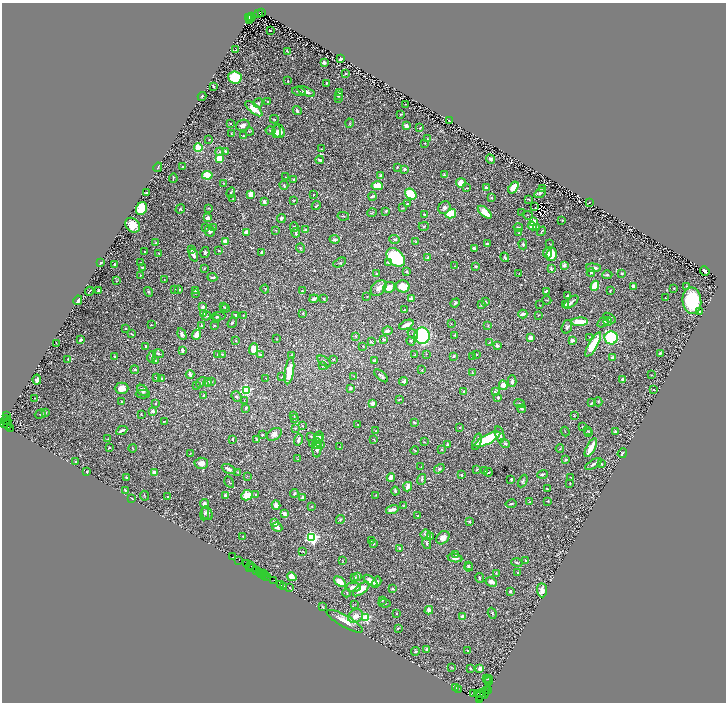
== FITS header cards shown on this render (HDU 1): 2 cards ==
NAXIS1  =                 1448
NAXIS2  =                 1400

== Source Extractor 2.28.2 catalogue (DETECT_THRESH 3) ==
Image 1448 x 1400 px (HDU 1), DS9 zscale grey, zoomed out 1/2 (1 PNG px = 2 x 2 image px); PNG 728 x 704 px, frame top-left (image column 1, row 1399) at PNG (2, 3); each listed source drawn as its Kron ellipse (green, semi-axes under 4 px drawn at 4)
Background 1.25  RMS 0.027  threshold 0.0805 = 3 sigma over >= 5 px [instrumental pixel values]
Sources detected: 762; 72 cannot appear on this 1/2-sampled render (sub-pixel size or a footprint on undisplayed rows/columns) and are neither listed nor drawn; of the other 690, the 500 brightest by FLUX_AUTO listed and drawn (190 fainter detections omitted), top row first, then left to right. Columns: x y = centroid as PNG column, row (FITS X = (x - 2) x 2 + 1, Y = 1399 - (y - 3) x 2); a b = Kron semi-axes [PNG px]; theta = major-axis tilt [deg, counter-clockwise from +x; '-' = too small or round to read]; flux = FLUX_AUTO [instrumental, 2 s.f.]
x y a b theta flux
262 12 3 2 - 650
259 13 2 1 - 510
251 16 3 1 - 320
248 18 2 1 - 160
250 18 4 1 - 500
249 19 3 2 - 140
270 31 2 1 - 3.8
236 50 2 2 - 3.5
288 51 3 2 - 5.4
341 59 3 2 - 15
324 62 2 2 - 48
346 73 2 2 - 5
235 77 7 6 - 260
288 81 2 2 - 3.6
326 83 3 3 - 5.8
214 87 2 2 - 12
306 91 9 3 -21 28
299 92 7 2 -18 12
339 93 3 3 - 13
339 95 3 2 - 12
202 96 4 2 - 4.1
339 98 4 2 - 3.7
268 101 2 2 - 3.2
258 103 5 4 - 9.7
405 104 2 1 - 3.9
254 109 10 4 -39 87
297 111 5 3 - 9.3
400 115 4 3 - 3.8
274 119 4 2 - 5.8
449 121 3 2 - 9.7
350 123 4 3 - 5.2
230 124 2 2 - 5.3
243 125 7 5 18 25
406 126 3 3 - 19
420 128 2 2 - 5.5
270 130 5 3 - 7.8
249 131 4 3 - 4.6
276 131 6 4 87 22
279 131 7 5 -62 42
231 134 2 1 - 3
243 136 2 2 - 4.3
209 139 3 2 - 3.8
427 139 3 2 - 3
425 143 2 2 - 4.4
198 148 4 3 - 85
321 149 2 2 - 4.1
225 151 3 2 - 6.7
220 152 4 3 - 6.7
219 158 4 3 - 190
491 159 5 4 - 11
320 160 4 3 - 13
158 167 5 2 - 5.4
182 167 2 2 - 4.2
397 167 2 2 - 7.6
405 169 4 3 - 9.7
207 175 5 3 - 140
444 175 3 2 - 4.8
381 176 4 3 - 16
286 177 2 2 - 6.4
173 178 4 1 - 4.3
294 179 3 2 - 10
223 183 3 2 - 3
461 183 5 4 - 46
284 185 4 3 - 6.5
377 186 5 4 - 100
486 187 4 2 - 9.7
513 187 6 4 56 76
467 188 3 2 - 5.1
543 189 3 3 - 4.3
146 193 3 2 - 4.7
231 193 5 3 - 6.8
540 193 6 4 31 9.1
251 194 4 3 - 81
411 194 6 4 -39 180
314 195 2 2 - 3.2
372 196 4 2 - 11
491 198 3 3 - 8.8
233 199 3 2 - 2.9
529 199 3 2 - 6.4
294 201 2 2 - 3.7
264 202 3 2 - 26
589 202 2 1 - 3.1
407 204 2 2 - 12
316 206 5 2 - 6.1
444 207 7 5 51 23
535 207 2 1 - 5.2
208 208 3 2 - 4
403 208 2 2 - 3.7
142 209 6 5 - 230
180 209 5 3 - 5.8
386 211 2 2 - 8
485 212 8 4 -41 110
372 213 4 2 - 4.1
522 213 3 2 - 6.1
451 214 5 4 - 140
424 215 4 3 - 4.8
528 215 5 2 - 5.9
343 216 6 3 -11 6
208 218 4 3 - 33
281 218 4 3 - 16
562 220 2 2 - 3.3
533 222 4 3 - 91
133 225 8 6 -45 77
424 226 5 3 - 5.5
532 226 4 4 - 61
205 227 3 2 - 4.5
213 227 3 3 - 3.6
294 227 4 3 - 5.5
518 227 4 2 - 10
537 227 4 2 - 4.8
276 230 3 2 - 3.1
306 230 3 2 - 8.1
210 231 5 5 - 18
542 231 5 2 - 6.1
247 232 4 3 - 34
296 233 4 2 - 12
518 233 4 2 - 3.6
334 239 5 3 - 12
395 239 5 4 - 9.7
225 241 3 3 - 33
416 242 4 3 - 7.1
156 243 4 2 - 9.2
487 244 2 2 - 8.5
523 244 5 4 - 9
550 244 3 2 - 3.4
300 248 5 3 - 7.2
474 248 4 2 - 13
191 250 3 2 - 7.5
218 251 2 2 - 4.6
144 252 2 2 - 9.2
205 252 5 4 - 9
261 252 3 2 - 9.4
159 253 2 2 - 4.9
547 253 5 4 - 20
194 255 6 3 -70 26
552 255 6 5 - 96
396 257 11 7 -47 520
505 257 5 3 - 6.8
428 258 4 3 - 21
388 262 4 3 - 7.4
100 263 3 2 - 5.1
141 263 3 2 - 3.2
340 263 7 2 28 5.6
114 264 2 2 - 6
564 265 4 3 - 24
454 266 2 2 - 3.1
476 266 3 2 - 9.1
142 267 4 2 - 6.1
204 268 3 2 - 3.4
551 268 4 3 - 7
593 268 7 3 -4 27
705 271 5 2 - 21
407 272 3 3 - 8.1
591 272 4 3 - 8.6
519 273 3 1 - 3
377 274 2 2 - 18
622 274 2 2 - 21
140 275 2 2 - 7.4
607 275 5 3 - 8.5
212 277 5 2 - 9.6
164 280 2 2 - 3.8
116 281 3 2 - 3.2
403 286 7 6 - 97
595 286 5 4 - 120
633 286 3 3 - 25
686 286 3 3 - 4.1
389 287 6 5 - 47
379 288 9 6 43 32
674 288 2 2 - 3.4
175 289 3 2 - 3.5
179 289 4 3 - 6.3
265 289 4 2 - 3.6
99 290 3 2 - 28
196 290 4 3 - 5.4
89 291 4 1 - 4.4
302 291 3 2 - 3
546 291 4 2 - 9
610 291 3 2 - 5.9
149 292 5 3 - 6.5
196 293 3 2 - 3
567 296 3 3 - 7.2
367 297 2 2 - 3.1
411 298 2 2 - 45
665 298 2 2 - 3.3
314 299 4 3 - 17
324 299 3 2 - 5.3
78 300 5 3 - 37
547 300 5 2 - 3.5
485 301 4 3 - 4.4
692 301 13 9 -85 320
571 302 9 3 40 20
455 303 5 4 - 8.7
481 304 3 3 - 8.6
540 305 2 1 - 3.1
565 305 3 2 - 23
203 307 2 2 - 37
224 307 3 2 - 3.4
225 308 4 3 - 7.6
404 310 2 2 - 4.9
699 311 4 2 - 4.4
203 313 3 2 - 15
303 313 2 2 - 6.6
523 314 4 3 - 24
236 315 3 2 - 6.9
243 315 2 2 - 3.1
539 315 4 2 - 3.1
206 316 5 4 - 6.8
218 316 7 4 3 11
609 318 7 4 -33 16
217 319 3 2 - 4.9
579 322 8 3 1 120
603 322 6 4 34 13
608 322 4 3 - 7.5
232 323 5 2 - 7.5
451 324 2 2 - 5.3
151 325 3 2 - 3.3
201 325 3 2 - 6.4
214 325 3 2 - 4.1
406 325 7 3 23 43
488 326 4 2 - 3.2
567 327 7 5 71 12
125 328 3 3 - 4.2
387 331 5 3 - 14
131 334 3 3 - 6.7
182 334 6 4 -62 17
413 334 6 3 -39 8.9
196 335 5 3 - 63
455 335 2 2 - 5.9
355 336 4 3 - 6
422 336 8 7 - 490
590 337 4 3 - 5.4
530 338 3 3 - 42
611 338 6 6 - 790
277 339 2 2 - 5
80 340 3 2 - 13
384 340 2 2 - 23
572 340 3 3 - 22
236 341 3 2 - 3.9
411 341 5 4 - 11
371 342 4 3 - 6.4
489 342 2 2 - 3
56 343 3 1 - 3.2
593 344 14 4 60 210
146 346 4 2 - 11
363 346 3 3 - 3.9
497 346 3 3 - 17
253 349 6 4 87 53
182 350 4 2 - 15
660 353 4 2 - 7.5
159 354 6 2 -12 9.1
222 354 3 2 - 6
426 354 2 1 - 3.8
218 355 3 2 - 6.5
260 355 3 2 - 14
292 355 2 2 - 3.9
415 355 3 2 - 4.7
477 355 2 2 - 3.7
115 356 3 3 - 6.8
454 356 3 2 - 8.2
152 357 6 2 76 14
473 357 4 3 - 4.1
613 357 3 3 - 18
68 359 3 3 - 4.8
333 359 4 3 - 4.1
156 361 2 2 - 4.5
324 361 8 3 -36 12
374 361 3 2 - 13
322 366 3 2 - 5.7
135 370 4 2 - 9.1
422 370 3 2 - 3.1
289 371 13 4 81 92
472 373 2 2 - 3.5
190 374 4 2 - 30
651 375 2 2 - 3.1
354 376 3 2 - 3
381 376 8 3 -42 10
281 377 3 2 - 4.3
157 378 3 2 - 7
161 378 2 2 - 11
266 378 2 2 - 3.9
623 379 3 2 - 18
37 380 5 3 - 13
404 381 4 2 - 27
512 381 6 3 88 13
201 382 6 2 52 3.9
208 382 4 3 - 11
212 382 3 2 - 3.9
503 385 5 3 - 62
196 386 3 2 - 3
122 388 7 5 1 52
350 388 3 2 - 12
143 390 6 4 -44 23
246 390 3 3 - 780
653 390 3 2 - 3
464 392 3 3 - 10
495 392 3 3 - 8.4
143 394 7 3 1 6.7
204 396 2 2 - 27
236 397 5 4 - 11
498 397 2 2 - 14
35 398 2 2 - 3.2
399 399 3 2 - 4.7
121 401 3 2 - 5.4
244 401 2 2 - 3.3
598 402 4 2 - 3.9
155 403 3 2 - 4.1
372 403 3 3 - 44
592 403 4 2 - 7.2
519 404 5 3 - 6.9
246 408 4 3 - 8
522 409 4 2 - 15
152 411 4 3 - 11
45 413 4 3 - 6
40 414 5 2 - 6.8
142 415 3 2 - 3
294 415 2 2 - 3.1
7 416 2 1 - 110
574 416 3 2 - 3.2
295 419 3 3 - 7.7
6 420 5 3 - 510
164 421 2 2 - 3.7
414 422 3 3 - 8.7
6 423 6 2 32 590
358 424 4 3 - 4.4
7 425 4 2 - 580
302 426 3 2 - 3
460 427 4 3 - 4.5
582 427 3 2 - 3.5
10 428 2 1 - 670
295 428 3 3 - 3.3
122 431 6 2 27 15
376 431 2 2 - 4.6
565 431 5 2 - 3.2
588 431 3 2 - 3.1
615 431 2 2 - 48
589 433 3 3 - 4.1
274 434 8 5 34 26
499 434 8 4 -75 23
262 435 2 2 - 12
311 436 2 2 - 5.5
319 437 5 5 - 15
108 439 2 1 - 3
233 439 3 1 - 4.3
256 439 3 2 - 7.2
319 439 4 3 - 6.9
487 439 14 4 27 440
298 440 6 3 76 14
374 440 3 2 - 3.3
424 442 2 1 - 3.3
477 442 8 3 72 16
312 443 3 2 - 3.2
505 443 5 4 - 12
321 444 4 3 - 6.7
316 445 4 3 - 8.7
448 445 4 3 - 21
340 447 3 2 - 4.1
109 448 2 2 - 5.5
133 448 4 2 - 3.1
317 448 10 4 87 20
591 448 10 3 61 76
442 449 3 2 - 3.4
560 449 4 2 - 3.2
415 450 4 2 - 4.9
190 453 3 2 - 3.2
622 453 5 2 - 9.2
298 459 4 3 - 3.9
566 460 4 3 - 7.5
75 462 2 2 - 3.8
201 463 7 5 3 38
593 464 9 3 30 18
601 464 4 2 - 6.8
421 467 2 1 - 3
229 469 7 3 -25 29
439 469 6 4 33 11
477 470 3 2 - 5.5
87 471 2 2 - 6.4
485 471 3 2 - 4.3
154 472 2 2 - 79
237 472 3 2 - 3.5
488 472 4 2 - 6.1
542 474 5 3 - 9
462 475 2 2 - 13
247 476 3 2 - 2.9
571 477 2 2 - 4
126 478 2 2 - 9.2
391 478 4 3 - 49
422 479 5 4 - 8.2
511 479 3 2 - 4.9
523 481 7 3 63 8.9
229 482 6 2 -61 3.7
570 483 2 2 - 3.7
408 487 5 3 - 41
547 489 3 2 - 5.6
125 490 2 2 - 6.3
395 491 4 3 - 11
294 493 4 3 - 10
247 495 6 5 - 110
256 495 3 2 - 4.7
376 495 3 2 - 4.6
145 496 5 2 - 3.5
168 496 3 2 - 3.8
225 496 4 2 - 12
303 497 4 3 - 8.2
131 498 3 2 - 6.6
548 501 3 3 - 4.4
529 502 4 2 - 5.2
204 504 5 3 - 25
511 504 5 2 - 6.8
276 505 4 3 - 57
312 506 2 2 - 3.5
404 506 3 2 - 3.5
392 509 6 3 15 42
205 513 7 4 80 12
207 513 7 5 -66 15
284 514 4 3 - 18
418 516 2 2 - 3.3
340 519 4 3 - 5.6
469 521 2 2 - 7.2
275 523 3 3 - 26
277 527 5 4 - 14
426 535 5 5 - 15
243 536 2 2 - 3.4
430 537 4 3 - 8.3
312 538 4 3 - 1300
443 538 7 5 44 38
371 541 3 2 - 2.9
427 543 6 3 -76 9.5
374 544 3 2 - 4.6
399 548 3 3 - 5.3
303 551 3 2 - 3.5
456 554 3 3 - 7.4
232 557 3 1 - 150
455 558 7 3 -8 24
239 560 2 1 - 98
342 561 4 2 - 3
525 561 3 2 - 7
517 563 5 2 - 6
247 564 3 1 - 260
468 565 4 2 - 4.2
251 566 3 2 - 100
250 567 3 1 - 250
469 567 4 4 - 7.9
252 568 3 2 - 250
256 571 4 1 - 440
517 572 2 2 - 3
260 573 2 1 - 150
261 573 2 1 - 130
496 573 4 3 - 5.5
264 574 2 1 - 110
265 575 2 1 - 130
267 576 2 1 - 78
292 577 5 3 - 46
357 577 4 3 - 12
354 578 2 2 - 3.1
480 578 5 3 - 7.7
274 580 3 2 - 160
370 581 8 4 -39 49
340 582 7 4 -38 50
376 582 6 4 59 16
491 582 6 3 -28 27
281 585 3 2 - 160
283 586 2 1 - 110
353 587 7 4 2 26
290 588 2 2 - 4.7
361 589 10 5 39 55
393 589 3 2 - 7.7
542 590 7 5 -87 35
510 591 3 2 - 10
347 593 4 2 - 3.5
382 600 3 2 - 4.3
385 603 6 1 -5 2.9
355 604 2 2 - 3
322 607 3 1 - 4.6
429 610 4 3 - 40
492 613 5 2 - 6.4
397 614 2 2 - 4.1
356 616 8 6 31 45
463 617 4 3 - 28
366 618 3 3 - 470
345 621 20 6 -30 63
398 628 3 2 - 8.3
427 649 4 2 - 17
468 650 2 2 - 4.1
415 651 4 3 - 7.6
451 667 3 2 - 3.9
470 668 3 2 - 5.3
480 668 2 2 - 93
487 678 4 3 - 5.5
489 679 4 2 - 6.8
488 682 4 2 - 3.9
456 688 2 1 - 20
459 689 2 1 - 150
488 690 2 1 - 110
487 691 2 1 - 110
478 693 3 2 - 530
479 693 2 1 - 240
473 694 3 1 - 60
485 694 5 2 - 340
481 695 6 3 53 580
480 699 2 1 - 21
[190 fainter detections neither listed nor drawn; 72 sub-pixel or undisplayed-footprint detections neither listed nor drawn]